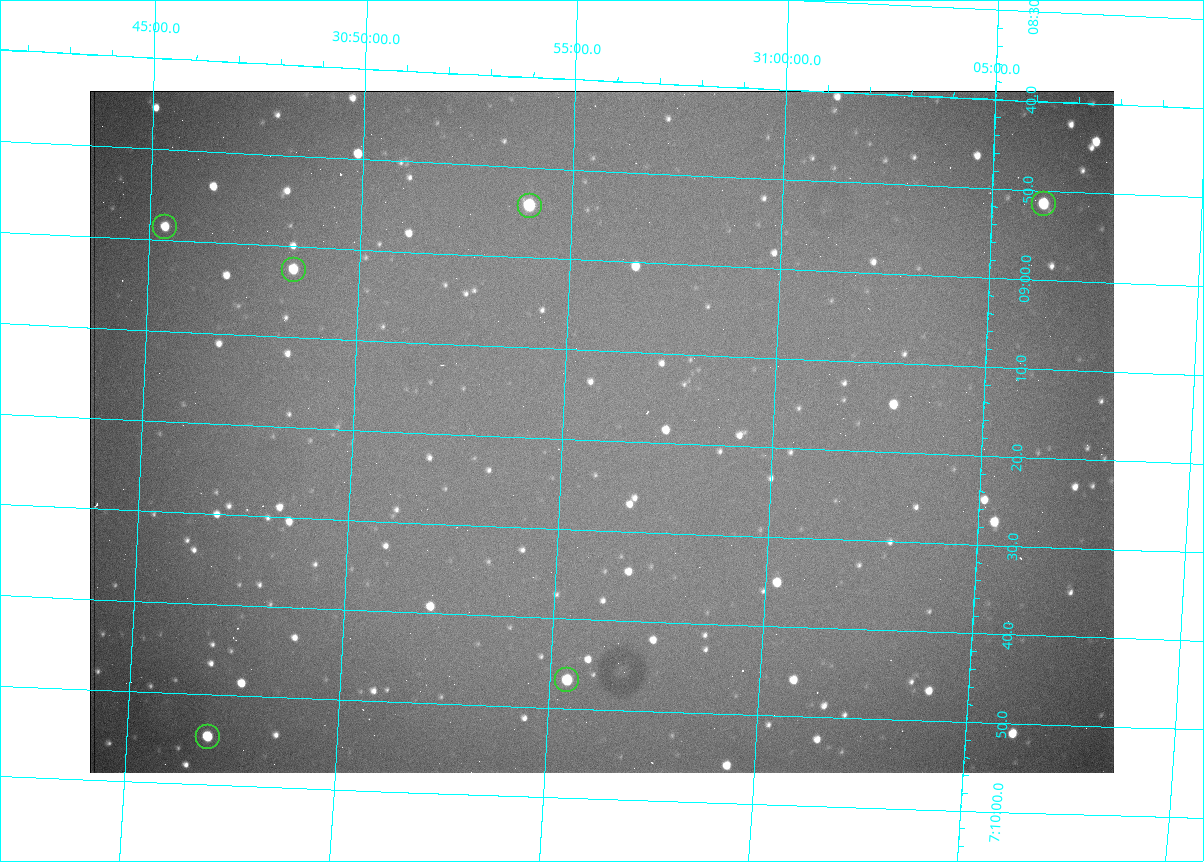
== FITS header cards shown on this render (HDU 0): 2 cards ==
NAXIS1  =                 1024 /fastest changing axis
NAXIS2  =                  682 /next to fastest changing axis

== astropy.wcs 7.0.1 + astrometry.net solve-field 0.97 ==
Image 1024 x 682 px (HDU 0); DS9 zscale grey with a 90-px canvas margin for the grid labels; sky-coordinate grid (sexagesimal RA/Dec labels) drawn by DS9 from the SOLVED WCS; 6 Tycho-2 reference stars matched to detected sources circled (green)
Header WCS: RA---TAN/DEC--TAN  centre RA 07:09:19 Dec +30:56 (107.33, +30.93 deg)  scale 1.43 arcsec/px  FOV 24.4' x 16.3'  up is -93 deg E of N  parity flipped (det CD > 0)
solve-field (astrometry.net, Tycho-2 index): VERIFIED the header's WCS against the Tycho-2 star catalogue (6 matches, 0 conflicts) and refined it, rather than solving blind
Solved WCS: RA---TAN-SIP/DEC--TAN-SIP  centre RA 07:09:19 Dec +30:56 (107.33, +30.93 deg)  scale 1.43 arcsec/px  FOV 24.4' x 16.3'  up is -93 deg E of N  parity flipped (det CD > 0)
The solver's refit moves the header's centre by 3.4 arcsec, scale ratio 0.9999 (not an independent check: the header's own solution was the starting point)
Tycho-2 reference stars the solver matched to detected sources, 6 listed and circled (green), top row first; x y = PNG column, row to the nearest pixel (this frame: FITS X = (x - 90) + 1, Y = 682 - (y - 91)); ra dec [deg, ICRS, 3 dp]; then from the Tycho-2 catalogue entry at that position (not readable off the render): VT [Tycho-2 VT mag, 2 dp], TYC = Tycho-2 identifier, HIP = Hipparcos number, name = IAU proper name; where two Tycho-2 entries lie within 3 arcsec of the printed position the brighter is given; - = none
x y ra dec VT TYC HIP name
1044 204 107.215 +31.104 11.64 2438-821-1 - -
530 206 107.226 +30.900 10.76 2438-883-1 - -
165 227 107.244 +30.756 12.13 2438-718-1 - -
294 270 107.261 +30.807 12.26 2438-856-1 - -
567 680 107.445 +30.924 11.38 2438-1056-1 - -
208 737 107.478 +30.782 11.68 2438-545-1 - -